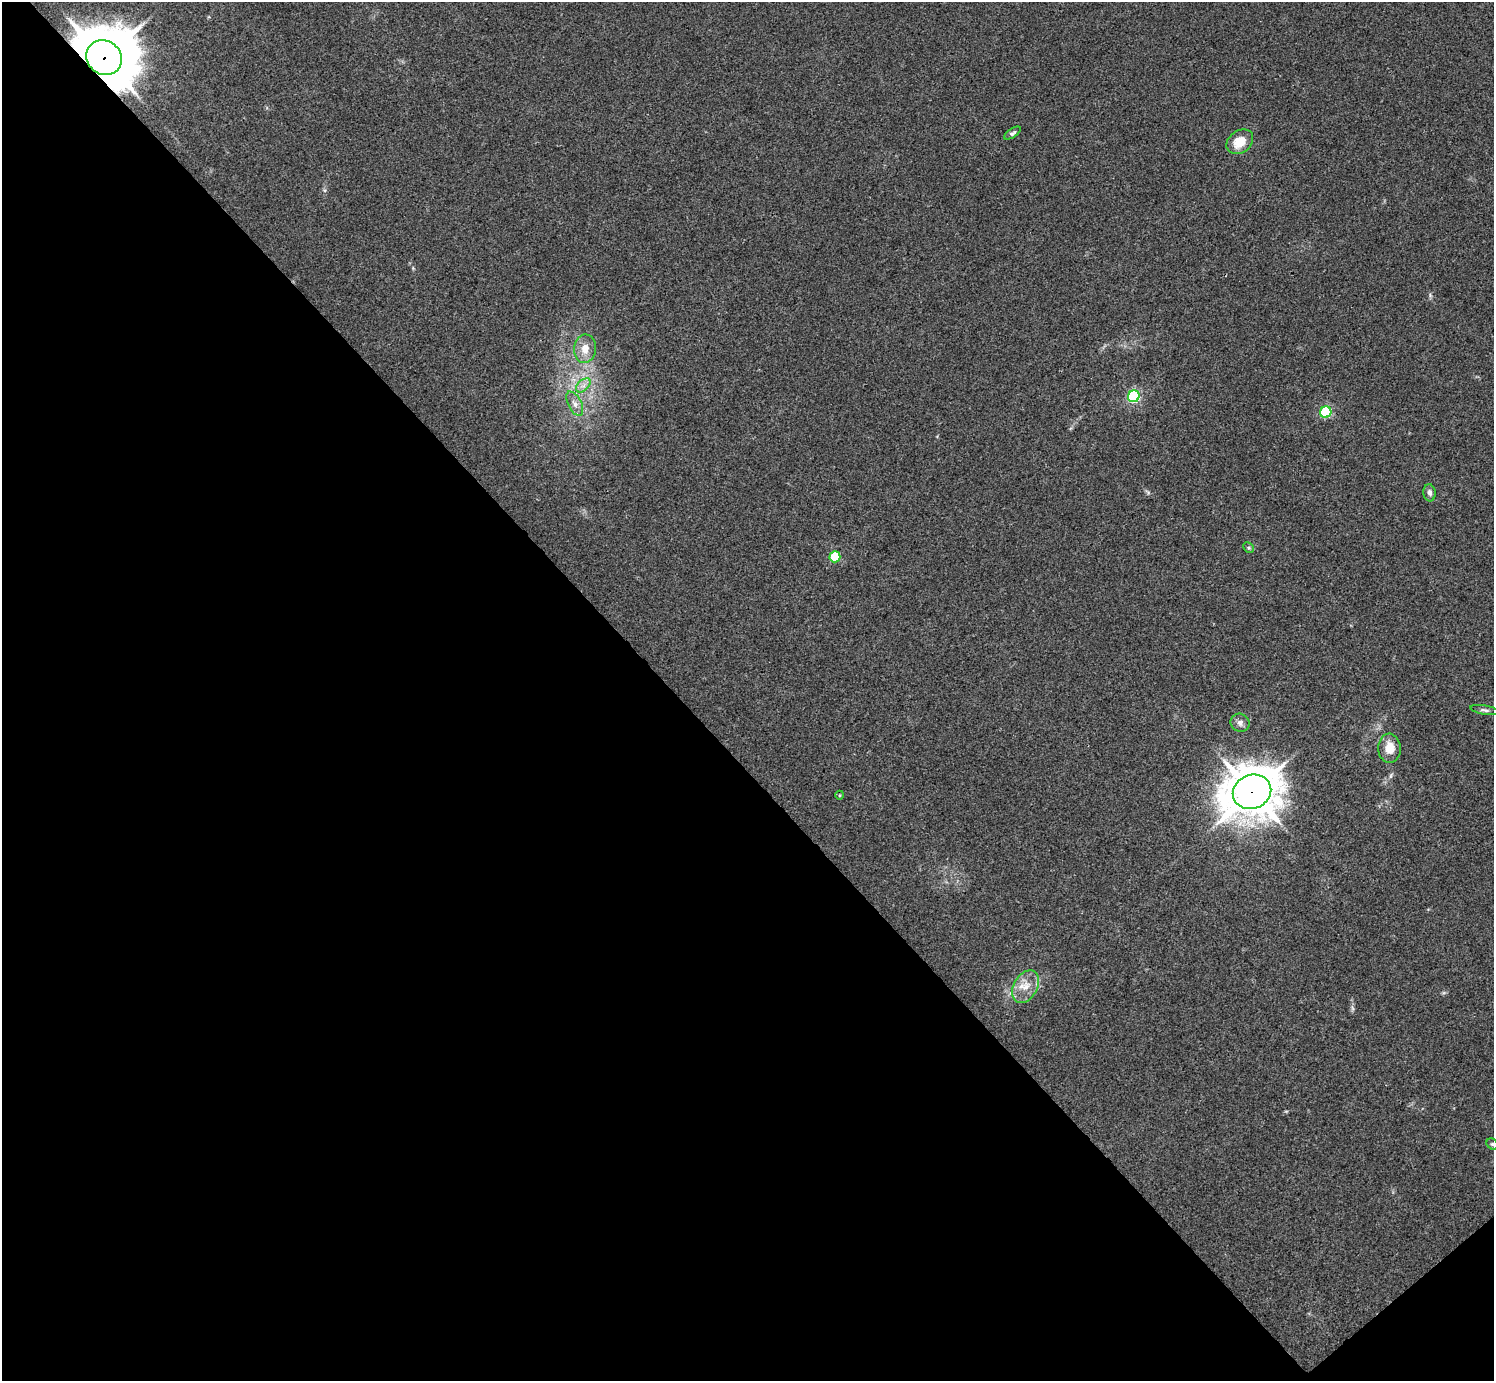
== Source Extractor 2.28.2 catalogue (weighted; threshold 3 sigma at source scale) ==
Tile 14 of 4 x 4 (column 2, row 4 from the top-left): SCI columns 1496-2987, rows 160-1538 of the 5976 x 5974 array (HDU 1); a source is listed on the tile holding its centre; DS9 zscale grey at full resolution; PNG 1496 x 1383 px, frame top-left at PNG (2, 2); each listed source drawn as its Kron ellipse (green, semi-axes under 4 px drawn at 4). Shown black and unused: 46% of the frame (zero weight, under 3 of 4 exposures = <1% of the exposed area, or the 3 px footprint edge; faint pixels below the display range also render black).
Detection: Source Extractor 2.28.2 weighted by HDU 2 'WHT'; one run over the whole footprint, this tile lists its part. Background 0.0246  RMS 0.0046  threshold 0.0207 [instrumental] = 3 sigma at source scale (4.5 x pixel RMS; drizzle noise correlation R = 1.50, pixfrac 1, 0.05/0.05 arcsec/px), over >= 5 px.
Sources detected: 18; all 18 listed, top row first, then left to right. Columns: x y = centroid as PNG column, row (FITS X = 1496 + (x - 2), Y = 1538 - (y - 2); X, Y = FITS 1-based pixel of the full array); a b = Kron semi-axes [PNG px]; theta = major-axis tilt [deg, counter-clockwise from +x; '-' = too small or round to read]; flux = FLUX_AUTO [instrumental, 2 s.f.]
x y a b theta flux
104 58 18 16 -38 3400
1012 133 9 4 34 1
1240 142 14 11 37 8.8
585 349 14 11 83 6.1
583 385 8 5 45 2
1134 396 6 5 - 69
575 404 13 6 -64 2.8
1326 412 6 5 - 48
1430 493 8 6 -81 1.7
1249 548 6 4 -45 0.81
835 557 5 5 - 24
1485 710 14 4 -10 1.5
1240 723 9 9 - 2.2
1389 748 14 11 -87 6.7
1252 792 19 17 22 1600
840 795 4 3 - 0.42
1026 987 17 11 60 6.8
1492 1144 6 5 - 0.73
Overlapping masked pixels (flux is a lower limit): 2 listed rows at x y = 104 58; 1252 792